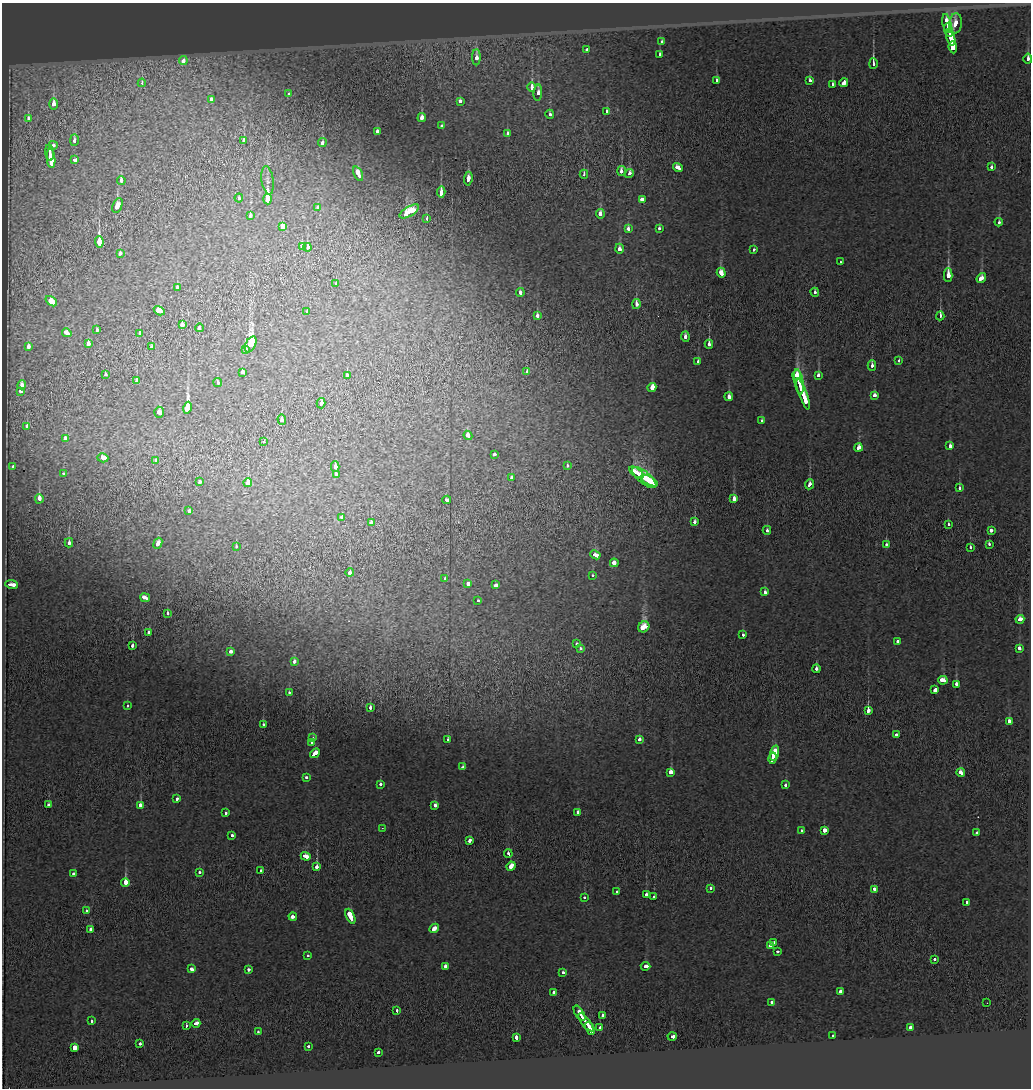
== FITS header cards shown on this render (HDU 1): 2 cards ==
NAXIS1  =                 1029
NAXIS2  =                 1086

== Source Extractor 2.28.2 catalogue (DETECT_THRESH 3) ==
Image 1029 x 1086 px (HDU 1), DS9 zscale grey, 1 PNG px = 1 image px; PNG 1033 x 1090 px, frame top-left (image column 1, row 1086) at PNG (2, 3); each listed source drawn as its Kron ellipse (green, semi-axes under 4 px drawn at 4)
Background -0.0159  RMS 0.04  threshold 0.119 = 3 sigma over >= 5 px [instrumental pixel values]
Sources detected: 264; all 264 listed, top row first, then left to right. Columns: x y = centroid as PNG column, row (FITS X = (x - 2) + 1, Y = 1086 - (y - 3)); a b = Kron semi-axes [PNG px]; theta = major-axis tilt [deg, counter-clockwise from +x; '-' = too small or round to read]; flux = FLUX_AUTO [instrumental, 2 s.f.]
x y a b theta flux
947 23 9 4 -79 230
955 24 10 6 82 61
949 30 7 3 -75 230
951 37 8 4 -74 550
662 41 3 3 - 11
953 47 6 4 -84 620
587 50 3 3 - 52
660 54 3 3 - 14
476 57 8 3 90 45
1028 59 5 3 - 21
183 61 4 3 - 57
873 64 5 3 - 98
716 81 4 3 - 44
810 81 3 3 - 20
142 83 4 3 - 9.1
844 83 4 3 - 99
832 84 4 3 - 29
532 87 5 3 - 140
538 93 8 3 86 48
289 94 3 3 - 12
211 99 4 3 - 16
460 101 4 3 - 21
53 104 6 3 89 63
607 111 4 3 - 23
550 114 5 3 - 20
422 118 4 3 - 32
28 119 3 3 - 19
442 126 3 3 - 22
377 131 4 3 - 13
507 133 4 3 - 21
74 140 6 3 -90 23
244 140 4 3 - 24
322 143 4 3 - 36
53 145 4 3 - 22
50 153 8 3 -82 120
51 159 9 3 -85 160
74 159 4 3 - 56
678 167 5 3 - 69
992 167 3 3 - 21
621 171 5 3 - 30
629 173 4 3 - 31
358 174 8 4 -64 110
584 174 4 2 - 14
468 179 7 3 83 61
121 180 4 3 - 29
268 180 14 6 -81 12
441 192 6 3 85 93
239 198 4 4 - 10
267 199 5 4 - 500
642 199 4 3 - 110
117 205 8 4 69 100
318 207 3 3 - 21
409 211 11 5 31 260
600 214 5 3 - 60
250 215 4 3 - 26
427 218 4 3 - 12
999 222 4 3 - 16
283 226 4 3 - 340
628 229 4 3 - 28
659 229 3 3 - 17
99 242 6 3 -82 400
302 246 3 3 - 29
307 247 4 3 - 54
619 249 5 3 - 25
753 249 3 3 - 9.7
120 254 3 3 - 36
840 262 3 2 - 15
721 273 5 4 - 80
948 275 7 3 89 170
981 278 5 4 - 50
336 284 4 3 - 19
177 287 4 3 - 26
815 292 4 3 - 12
520 293 4 3 - 24
51 301 6 3 -37 390
636 304 5 3 - 41
159 311 6 4 -30 170
307 311 3 3 - 7
537 316 4 3 - 29
940 316 4 3 - 41
182 324 3 3 - 160
199 328 4 3 - 46
97 330 4 3 - 15
67 333 5 3 - 64
140 334 4 3 - 25
685 337 5 3 - 25
88 344 4 3 - 38
251 344 8 5 63 1200
709 344 4 3 - 58
28 346 4 3 - 38
152 347 3 3 - 40
246 349 3 3 - 94
899 360 3 3 - 14
698 361 4 3 - 8.6
872 365 5 3 - 23
242 372 4 3 - 40
527 372 3 3 - 19
105 374 3 3 - 17
797 375 5 3 - 52
818 375 4 3 - 20
347 376 4 3 - 60
137 381 3 3 - 64
799 382 13 4 -81 170
218 383 4 3 - 18
22 385 4 4 - 38
652 387 4 3 - 230
20 391 3 3 - 29
803 394 16 4 -71 320
874 395 3 3 - 54
729 397 4 3 - 52
321 403 5 3 - 36
188 408 6 3 78 870
159 412 5 4 - 38
282 420 5 3 - 51
762 421 3 3 - 22
27 426 4 3 - 23
468 435 5 3 - 41
65 438 4 4 - 19
264 442 3 3 - 18
950 446 4 3 - 36
858 447 4 3 - 47
494 454 3 3 - 28
103 458 5 4 - 63
155 460 3 3 - 20
567 465 3 3 - 16
13 467 4 3 - 44
335 467 5 4 - 29
636 473 8 4 -35 160
63 474 3 3 - 11
336 474 4 3 - 31
511 477 3 3 - 13
644 477 15 6 -40 320
649 481 9 3 -29 180
200 482 3 3 - 27
248 483 4 3 - 54
809 484 5 3 - 40
959 488 3 3 - 25
39 499 5 3 - 150
734 499 4 3 - 110
447 500 4 3 - 42
189 510 3 3 - 36
342 517 4 3 - 79
695 522 3 3 - 29
371 523 4 3 - 72
948 524 3 3 - 20
767 530 4 3 - 15
991 530 3 3 - 40
69 543 5 3 - 42
158 543 6 4 69 50
886 544 3 3 - 6.7
989 544 3 3 - 32
236 546 3 3 - 66
970 547 3 3 - 17
595 555 5 4 - 62
614 563 4 3 - 66
350 573 4 3 - 52
593 575 3 3 - 8.2
445 579 3 3 - 20
468 583 4 3 - 75
11 584 6 3 -9 77
496 585 3 3 - 81
765 592 3 3 - 32
145 598 5 3 - 71
478 600 3 3 - 11
167 613 4 3 - 16
1020 619 4 4 - 53
644 627 6 5 - 300
149 632 3 3 - 21
743 635 3 3 - 13
897 641 3 3 - 32
576 644 3 3 - 14
133 646 3 3 - 24
580 648 3 3 - 14
1019 648 4 3 - 27
230 652 4 3 - 45
294 661 3 3 - 31
816 669 4 3 - 39
943 680 4 3 - 97
956 684 4 3 - 50
935 690 3 3 - 160
289 692 3 3 - 6.9
127 706 3 3 - 8.6
370 707 3 3 - 25
868 711 4 3 - 230
1009 721 4 3 - 48
263 725 3 3 - 21
896 735 3 3 - 33
313 738 3 3 - 9.8
639 739 4 3 - 30
448 740 3 3 - 56
312 742 3 3 - 16
315 753 5 3 - 74
774 753 7 4 74 190
773 758 6 3 76 150
463 767 4 3 - 31
671 772 4 4 - 120
961 772 4 3 - 52
306 777 3 3 - 16
380 784 3 3 - 22
785 785 3 3 - 10
177 799 3 3 - 25
49 805 3 3 - 27
140 805 4 3 - 170
435 805 4 3 - 27
577 812 3 3 - 45
226 813 3 3 - 20
382 828 3 3 - 2.4
801 830 3 3 - 14
824 830 3 3 - 110
977 833 3 3 - 24
232 835 3 3 - 23
470 840 4 3 - 42
508 853 4 3 - 14
306 856 5 4 - 88
511 866 4 3 - 130
317 867 3 3 - 280
260 871 4 3 - 13
199 872 3 3 - 15
73 873 3 3 - 22
125 883 4 3 - 350
711 888 4 3 - 13
874 889 3 3 - 30
617 891 3 3 - 15
646 894 3 3 - 45
585 897 3 3 - 11
654 897 3 3 - 39
967 902 4 3 - 17
86 911 3 3 - 11
293 916 4 3 - 36
350 916 8 3 -65 320
434 928 5 3 - 53
91 929 4 3 - 32
774 942 3 3 - 38
771 945 3 3 - 140
778 951 3 3 - 23
307 956 3 3 - 18
934 959 3 3 - 18
445 966 4 3 - 26
645 966 5 3 - 54
192 969 4 3 - 63
248 969 3 3 - 27
563 972 3 3 - 14
840 991 4 3 - 36
554 992 3 3 - 33
772 1002 4 3 - 21
987 1003 2 2 - 1.9
397 1011 3 3 - 28
580 1013 9 3 -57 140
603 1016 4 3 - 40
91 1021 3 3 - 19
586 1022 11 3 -53 200
196 1023 4 3 - 81
186 1025 3 3 - 100
590 1028 7 3 -66 220
600 1028 4 3 - 23
911 1028 4 3 - 46
258 1032 3 3 - 8.9
832 1035 3 3 - 27
672 1037 4 3 - 52
517 1038 3 3 - 100
140 1044 3 3 - 14
308 1046 3 3 - 8.8
74 1048 4 3 - 100
378 1052 4 3 - 20
At the frame edge (FLAGS 8, measured only in part): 1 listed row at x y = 1028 59